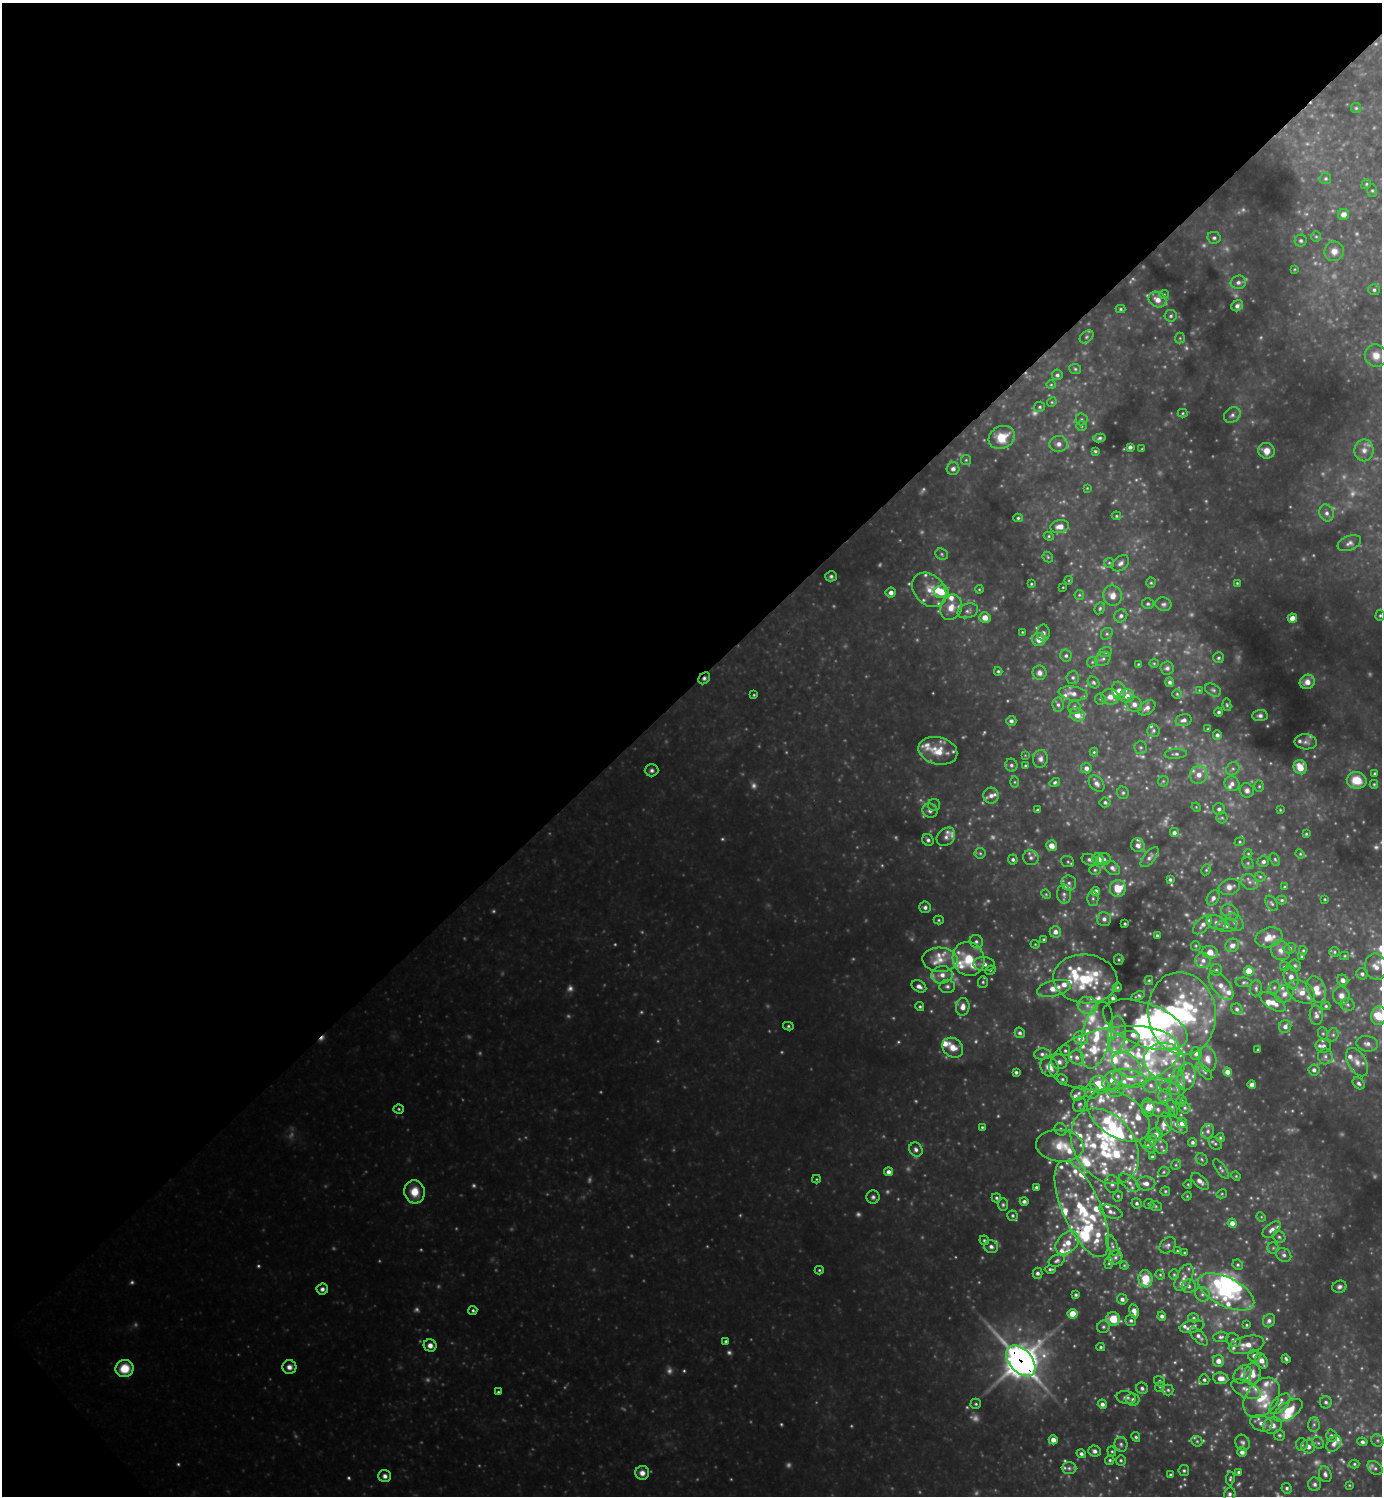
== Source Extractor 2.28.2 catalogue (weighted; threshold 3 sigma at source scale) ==
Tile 5 of 4 x 4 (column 1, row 2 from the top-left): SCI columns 158-1537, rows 2988-4481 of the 5975 x 5977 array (HDU 1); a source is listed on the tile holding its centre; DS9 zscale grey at full resolution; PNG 1384 x 1498 px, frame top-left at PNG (2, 3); each listed source drawn as its Kron ellipse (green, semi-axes under 4 px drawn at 4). Shown black and unused: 46% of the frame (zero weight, under 3 of 4 exposures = <1% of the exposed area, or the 3 px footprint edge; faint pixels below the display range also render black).
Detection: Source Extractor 2.28.2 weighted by HDU 2 'WHT'; one run over the whole footprint, this tile lists its part. Background 0.389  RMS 0.039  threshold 0.173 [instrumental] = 3 sigma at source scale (4.5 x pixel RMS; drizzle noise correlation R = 1.50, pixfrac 1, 0.05/0.05 arcsec/px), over >= 5 px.
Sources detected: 818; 212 too faint to see at this stretch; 6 inside a brighter object's white glare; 1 cosmic-ray / hot-pixel residue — neither listed nor drawn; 141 inside a brighter listed object's ellipse — not listed separately; the other 458 listed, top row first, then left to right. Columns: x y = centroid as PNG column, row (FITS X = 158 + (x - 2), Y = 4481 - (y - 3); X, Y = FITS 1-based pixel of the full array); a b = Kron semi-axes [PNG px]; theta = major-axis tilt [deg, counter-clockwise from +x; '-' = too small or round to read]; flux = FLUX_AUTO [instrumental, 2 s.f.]
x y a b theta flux
1356 108 5 5 - 5.9
1326 179 5 5 - 8.4
1366 184 5 4 - 5.9
1372 191 6 5 - 6.5
1344 214 5 5 - 29
1316 237 5 5 - 5.9
1214 238 7 6 - 12
1301 241 6 6 - 10
1334 251 10 9 - 35
1294 269 3 3 - 3.8
1238 282 8 7 - 16
1374 290 6 5 - 9.5
1164 294 4 4 - 4.4
1157 300 9 7 -31 36
1237 306 6 5 - 16
1121 309 5 4 - 6.1
1171 316 6 6 - 9.4
1087 337 8 5 41 9.3
1180 338 5 5 - 6
1376 356 11 11 - 41
1075 369 6 5 - 7.6
1057 375 5 5 - 11
1051 385 5 4 - 5.1
1052 402 5 4 - 5.3
1040 407 6 5 - 7.2
1183 413 5 4 - 5.1
1232 415 9 7 37 17
1081 419 6 6 - 9.2
1081 426 5 5 - 6.7
1002 437 13 11 27 91
1099 438 6 4 11 8.8
1059 444 9 8 - 22
1130 447 4 4 - 13
1142 449 3 2 - 3.1
1364 450 11 9 -90 29
1095 451 3 3 - 5.6
1266 451 8 8 - 38
966 460 5 5 - 5.5
953 469 6 6 - 19
1087 488 3 2 - 3.1
1327 513 9 7 -68 21
1116 516 5 4 - 5.3
1018 518 4 4 - 6.7
1060 527 9 6 9 32
1049 536 5 4 - 5.2
1349 543 12 7 22 20
942 554 6 5 - 8.4
1048 557 6 4 -47 5.6
1109 563 5 4 - 5.4
1121 563 10 6 39 17
831 576 6 5 - 9.9
1069 580 4 3 - 3.5
1151 583 5 4 - 6.1
1237 583 3 3 - 4
1031 584 4 3 - 4.5
1063 587 3 2 - 2.8
979 589 4 4 - 4.1
929 590 19 14 -46 62
941 592 7 6 - 69
891 593 5 5 - 23
1079 595 5 4 - 5.4
1113 596 10 9 - 37
1148 604 6 5 - 9.1
1163 604 8 6 -18 13
951 607 13 10 66 50
1100 608 6 5 - 7.6
968 611 10 7 17 17
1380 615 5 4 - 6.3
1121 616 7 6 - 13
985 617 5 5 - 43
1292 618 4 4 - 39
1022 632 3 2 - 3.2
1043 633 8 6 89 13
1107 634 6 5 - 7.7
1039 639 7 6 - 39
1105 652 6 5 - 6.7
1066 656 6 6 - 9.7
1219 658 5 5 - 8.5
1103 659 8 6 32 12
1092 662 6 5 - 6
1154 663 4 4 - 4.4
1138 664 3 2 - 3.6
1167 668 6 6 - 12
998 671 4 3 - 6
1039 673 7 7 - 18
1073 677 6 6 - 10
704 678 6 5 - 12
1094 682 6 5 - 8.1
1170 682 5 4 - 11
1307 682 8 7 - 38
1199 690 3 3 - 2.6
1213 690 9 5 -29 10
1119 691 9 6 -76 31
1073 693 14 7 -7 28
1177 694 4 4 - 5.3
754 695 4 3 - 5
1127 696 7 7 - 30
1110 697 9 7 -13 34
1100 699 5 5 - 6
1134 704 8 7 - 20
1058 705 7 5 -84 12
1227 705 6 4 -80 6.7
1074 707 6 6 - 13
1147 708 9 6 36 22
1219 712 4 4 - 8.6
1077 715 7 6 - 46
1260 716 7 5 4 14
1184 720 8 5 14 16
1011 721 5 5 - 13
1208 729 4 4 - 5.7
1153 730 6 6 - 9.9
1217 735 4 4 - 13
1306 742 11 7 -5 18
1141 747 6 6 - 8.8
938 751 20 13 -13 100
1094 752 4 4 - 5
1176 754 11 4 4 11
1025 755 4 3 - 2.8
1040 759 9 7 80 18
1011 765 6 6 - 11
1025 766 3 3 - 5.7
1300 767 7 6 - 81
1086 768 5 5 - 18
1233 769 7 6 - 11
652 770 7 6 - 13
1375 773 4 4 - 5.7
1199 775 9 8 - 33
1357 780 10 8 -11 93
1163 781 6 5 - 5.7
1014 782 6 4 -90 5.8
1055 782 5 4 - 7.5
1097 784 9 6 -49 16
1232 784 7 7 - 18
1374 784 4 4 - 4.9
1259 786 5 5 - 6.3
1247 790 7 7 - 18
1123 793 6 5 - 9
991 796 8 8 - 25
1105 802 5 5 - 9.2
934 805 6 6 - 8
1196 807 5 3 - 3.8
1219 809 6 6 - 13
1037 810 3 3 - 6.7
1280 810 4 3 - 4.3
930 811 7 7 - 19
1222 818 5 5 - 6.7
1174 833 5 5 - 15
1306 834 4 3 - 5.3
946 837 10 8 45 18
928 840 6 5 - 12
1240 842 5 4 - 5
1138 845 7 6 - 18
1052 846 5 5 - 40
980 853 5 5 - 7.4
1248 853 4 4 - 4.3
1300 854 5 4 - 4.8
1150 857 12 5 50 15
1031 858 8 7 - 16
1013 859 5 5 - 9.8
1098 859 6 5 - 58
1104 859 6 6 - 9.3
1275 859 7 4 -63 6.9
1089 860 8 5 -20 13
1263 861 6 5 - 14
1068 862 6 5 - 7.7
1248 863 6 5 - 7.7
1112 868 8 6 -38 18
1095 870 6 5 - 6.8
1206 870 6 4 63 5.7
1260 877 5 5 - 6.4
1170 880 3 3 - 7
1250 882 9 7 -37 18
1069 883 7 7 - 15
1229 887 11 7 17 29
1285 887 4 3 - 5.6
1118 888 8 8 - 88
1096 891 4 4 - 34
1046 894 5 4 - 5.1
1064 894 9 7 -86 18
1093 898 7 5 -89 10
1213 898 8 6 60 16
1325 899 3 2 - 3.8
1282 900 5 4 - 7.6
1272 903 8 5 -57 9
925 907 6 5 - 13
1230 912 9 6 -31 15
1104 919 7 7 - 16
939 920 5 4 - 5.6
1235 922 10 7 -44 18
1216 923 10 6 -29 18
1125 924 3 3 - 5.4
1203 925 11 6 46 23
1226 926 10 6 2 18
1055 932 6 6 - 23
1157 936 3 3 - 7.8
1269 937 14 9 16 50
1044 939 4 4 - 5
976 942 7 6 - 12
1035 944 4 4 - 4.3
1232 945 7 6 - 23
1196 946 5 4 - 5.3
1290 948 6 5 - 9.7
1281 950 10 9 - 26
1303 950 4 3 - 5.1
1210 952 8 6 -13 56
1334 952 5 4 - 6.2
1302 956 4 4 - 5.8
1345 956 4 4 - 4.4
969 959 17 15 -66 120
940 960 17 12 -3 61
1119 960 5 5 - 6.3
1203 960 8 7 - 20
984 964 11 7 -3 26
1295 966 6 6 - 8.6
1284 967 5 4 - 5.4
1376 967 13 11 -80 43
990 970 5 4 - 5.9
1216 970 6 6 - 7.7
1249 971 5 5 - 79
1362 974 6 5 - 12
942 975 11 8 5 36
1291 977 12 7 -74 28
1085 979 32 24 -5 280
1149 980 4 4 - 5.4
1343 980 6 5 - 22
983 982 6 5 - 7.7
1244 982 8 5 -4 7.9
919 986 8 5 -29 20
947 986 8 6 -2 14
1221 986 17 8 -52 39
1117 987 5 4 - 5.9
1274 987 6 5 - 8.2
1054 988 17 8 13 58
1256 988 8 6 84 10
1316 989 14 9 -70 60
1301 992 15 10 -32 49
1284 994 10 8 43 27
1138 996 7 4 25 8.7
1341 996 9 8 - 30
1113 998 4 3 - 12
1273 1002 14 7 -34 43
1087 1005 10 8 -15 29
1347 1005 7 6 - 10
920 1006 4 4 - 6.7
1326 1006 4 4 - 6.3
963 1007 9 7 84 32
1237 1009 6 5 - 11
1182 1013 41 34 -82 560
1316 1015 10 6 -87 20
1379 1016 9 7 82 130
1145 1025 44 21 -21 1100
788 1026 5 4 - 6.8
1285 1026 6 6 - 19
1020 1033 5 5 - 11
1323 1033 6 5 - 6.6
1117 1034 18 9 86 56
1097 1035 34 14 77 170
1333 1035 7 5 67 9.8
1081 1038 7 6 - 54
1124 1042 16 9 24 45
1367 1044 11 7 -8 22
1323 1046 8 7 - 18
953 1048 11 9 -38 50
1258 1050 3 3 - 5
1065 1051 5 5 - 7.3
1042 1054 8 5 3 13
1196 1054 6 6 - 16
1325 1056 8 7 - 15
1077 1057 7 7 - 19
1114 1058 66 31 9 610
1207 1059 13 8 -79 32
1164 1061 21 18 -18 110
1059 1062 8 7 - 18
1357 1062 15 9 -59 37
1127 1065 16 11 -35 61
1050 1067 10 8 -61 45
1314 1070 5 5 - 15
1204 1071 11 4 -48 11
1016 1072 4 3 - 8.5
1228 1072 4 4 - 31
1186 1077 14 9 84 35
1129 1078 17 8 -12 55
1062 1079 5 5 - 7.4
1113 1080 11 8 42 58
1359 1083 7 5 -47 12
1099 1085 9 8 - 120
1151 1085 7 7 - 17
1252 1085 4 4 - 24
1177 1086 18 7 88 39
1170 1088 10 6 -20 15
1116 1090 9 7 20 22
1092 1091 7 7 - 15
1078 1093 8 6 44 13
1165 1096 6 6 - 11
1182 1101 5 5 - 9.8
1079 1104 8 6 65 10
1148 1108 9 6 -86 40
1172 1108 9 4 -71 8.1
1185 1108 6 5 - 8.5
399 1109 5 4 - 6.8
1158 1109 17 6 -15 24
1118 1115 35 21 -32 170
1182 1123 5 5 - 29
1164 1124 11 7 81 41
1176 1124 13 6 -32 23
982 1127 4 3 - 5.3
1061 1129 6 6 - 10
1208 1131 7 6 - 14
1156 1134 7 6 - 28
1220 1138 5 3 - 6
1151 1142 7 4 47 8.1
1193 1142 4 4 - 10
1215 1143 7 5 -41 8.3
1148 1145 9 5 -47 10
1060 1146 24 15 -6 110
1105 1146 41 30 -55 360
1161 1147 7 6 - 13
916 1149 7 6 - 16
1152 1157 4 3 - 7.3
1202 1159 6 5 - 7.7
1176 1165 5 4 - 6
1221 1169 11 4 -55 11
888 1172 4 4 - 19
1164 1172 6 4 23 6.6
1236 1176 5 4 - 4.7
816 1179 4 4 - 4.9
1200 1181 11 6 -41 21
1129 1183 12 6 -40 20
1146 1183 9 7 0 26
1112 1184 9 7 -82 17
1188 1184 4 3 - 4.4
1036 1187 3 3 - 7.8
1165 1191 5 4 - 5.9
415 1192 11 10 - 78
1222 1194 5 4 - 5
1118 1196 5 4 - 6.8
1187 1196 4 4 - 4
873 1197 6 6 - 12
996 1198 5 4 - 7.8
1024 1201 4 4 - 11
1137 1203 5 5 - 9.6
1149 1204 5 5 - 8.9
1003 1205 6 5 - 7.9
1156 1206 6 5 - 6.7
1082 1209 52 19 -66 330
1111 1212 12 6 -18 21
1012 1216 5 5 - 8.4
1261 1217 5 4 - 4.3
1232 1223 4 4 - 29
1272 1230 10 6 40 20
1279 1237 6 5 - 8.8
984 1240 5 4 - 6.8
1067 1243 13 9 44 65
1168 1245 9 7 43 15
1112 1246 11 5 -70 12
991 1247 7 6 - 16
1273 1248 5 5 - 6.8
1177 1251 4 3 - 3.7
1184 1253 3 3 - 3.9
1284 1255 8 6 -33 14
1115 1257 7 6 - 13
1057 1261 8 5 22 12
1109 1263 6 4 84 6.2
1124 1265 4 4 - 4.3
1238 1265 5 5 - 6.9
1050 1269 5 4 - 8.9
819 1270 4 4 - 5.9
1037 1273 5 5 - 12
1174 1274 5 5 - 6.6
1160 1275 5 4 - 5
1184 1277 14 8 64 27
1146 1279 8 7 - 110
1189 1286 7 7 - 14
1339 1287 7 6 - 15
322 1289 6 5 - 15
1226 1292 30 14 -26 200
1202 1294 8 7 - 15
1076 1295 4 3 - 7.2
1122 1299 5 5 - 16
473 1310 4 4 - 7.9
1134 1311 7 4 -79 29
1073 1314 5 5 - 72
1162 1316 4 4 - 13
1194 1318 5 4 - 7
1113 1319 7 6 - 82
1131 1321 5 5 - 9.7
1269 1321 7 6 - 15
1247 1325 4 3 - 5
1103 1327 6 6 - 9.4
1192 1327 12 6 11 20
1199 1336 11 5 -45 17
1221 1337 7 5 4 11
1233 1340 8 6 -43 12
726 1341 4 4 - 7.2
430 1345 6 6 - 25
1246 1345 18 9 12 51
1101 1347 4 3 - 6.5
1254 1356 6 6 - 19
1286 1359 5 3 - 8.4
1021 1361 18 11 -49 8700
1218 1361 6 5 - 32
1262 1361 8 5 -62 36
289 1367 7 7 - 23
125 1369 9 8 - 110
1243 1374 10 8 47 26
1252 1374 11 8 85 48
1221 1378 7 6 - 34
1204 1380 5 5 - 9.2
1159 1381 6 5 - 6.5
1160 1387 5 4 - 5
1142 1388 6 5 - 11
1246 1389 16 8 -25 34
1168 1390 5 5 - 7.7
498 1392 4 4 - 6.2
1126 1397 10 6 -9 15
1262 1398 22 15 52 120
1133 1400 7 6 - 16
1326 1402 6 6 - 10
976 1404 5 5 - 7.6
1102 1404 4 4 - 16
1280 1404 13 7 45 25
1288 1410 16 8 33 93
1261 1423 11 8 -18 29
1314 1424 7 6 - 11
1272 1425 9 8 - 33
1279 1435 5 5 - 7.2
1331 1436 6 5 - 13
1136 1437 5 4 - 8.1
1053 1440 4 4 - 29
1377 1440 6 5 - 7.3
1197 1441 6 5 - 7.2
1362 1442 5 4 - 11
1243 1443 8 7 - 13
1318 1443 6 5 - 8.4
1121 1444 7 6 - 12
1302 1444 6 6 - 9.1
1334 1444 9 6 52 20
1308 1447 7 7 - 22
1094 1451 6 5 - 16
1112 1451 5 4 - 5.6
1242 1452 5 5 - 22
1081 1454 5 4 - 11
1110 1460 5 4 - 7.4
1121 1460 5 5 - 7.1
1354 1464 5 4 - 6
1069 1468 7 6 - 14
1375 1468 8 5 -39 10
1184 1471 5 5 - 8.1
1238 1472 4 4 - 8
642 1473 7 7 - 29
1325 1474 8 6 -72 15
1171 1475 4 3 - 9.4
385 1476 6 6 - 18
1230 1478 7 4 83 6.9
1314 1484 6 6 - 14
1349 1485 4 4 - 3.8
1287 1488 5 5 - 9.5
1230 1494 6 5 - 12
Overlapping masked pixels (flux is a lower limit): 3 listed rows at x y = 704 678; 1082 1209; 1021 1361
Isophote crosses this tile's border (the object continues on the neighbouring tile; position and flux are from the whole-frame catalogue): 1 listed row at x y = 1379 1016